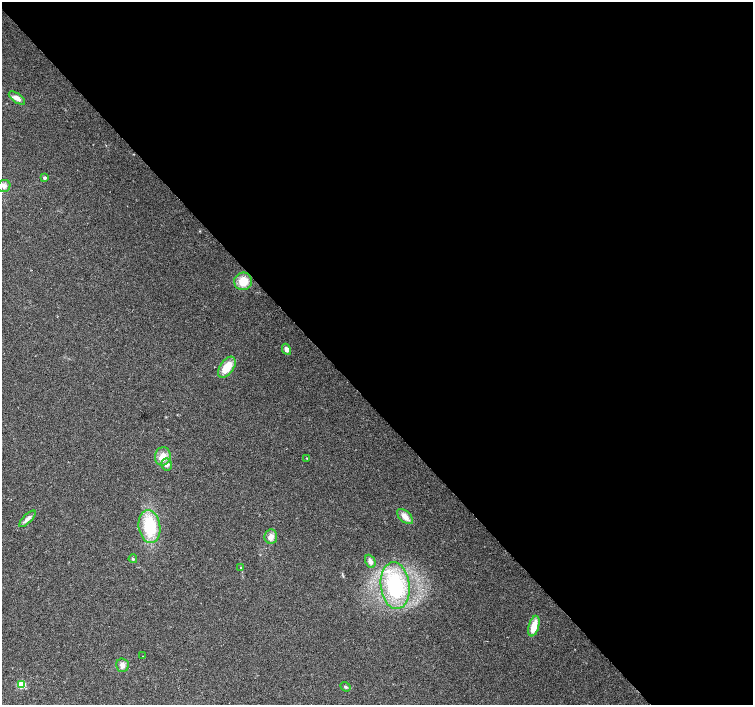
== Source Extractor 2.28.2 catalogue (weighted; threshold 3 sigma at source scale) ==
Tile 8 of 4 x 4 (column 4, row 2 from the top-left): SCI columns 4512-6013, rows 3023-4427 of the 6013 x 5980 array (HDU 1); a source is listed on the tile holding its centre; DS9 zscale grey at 2 x 2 block average (1 PNG px = mean of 2 x 2 image px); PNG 755 x 707 px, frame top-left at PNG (2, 2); each listed source drawn as its Kron ellipse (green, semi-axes under 4 px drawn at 4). Shown black and unused: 57% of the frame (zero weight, under 2 of 3 exposures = <1% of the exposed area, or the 3 px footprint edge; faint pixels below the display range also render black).
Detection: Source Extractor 2.28.2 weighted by HDU 2 'WHT'; one run over the whole footprint, this tile lists its part. Background 0.0373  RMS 0.0076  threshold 0.0343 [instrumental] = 3 sigma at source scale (4.5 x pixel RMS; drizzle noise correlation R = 1.50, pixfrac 1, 0.0396/0.0396 arcsec/px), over >= 5 px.
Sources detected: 22; all 22 listed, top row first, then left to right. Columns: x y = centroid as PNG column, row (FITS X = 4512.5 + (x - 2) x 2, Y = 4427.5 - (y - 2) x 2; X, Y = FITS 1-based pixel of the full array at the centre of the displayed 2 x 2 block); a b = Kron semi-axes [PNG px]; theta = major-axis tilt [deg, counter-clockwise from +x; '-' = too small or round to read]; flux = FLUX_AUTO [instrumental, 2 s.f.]
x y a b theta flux
17 98 9 4 -34 11
45 178 3 2 - 5.7
4 186 6 6 - 7.7
243 281 9 8 - 30
286 349 6 4 -62 8.5
227 367 12 6 55 34
163 456 9 8 - 18
307 458 2 2 - 0.75
166 465 6 5 - 6.4
405 517 10 5 -41 13
27 519 11 4 45 8.5
149 526 16 11 -83 82
271 537 7 6 - 10
133 559 4 3 - 2.1
370 561 7 5 -64 7.1
241 568 3 3 - 2.3
395 586 23 14 -83 150
534 626 10 5 75 30
143 656 2 2 - 1.8
122 665 7 6 - 8.5
22 685 3 3 - 75
345 687 5 4 - 3.1